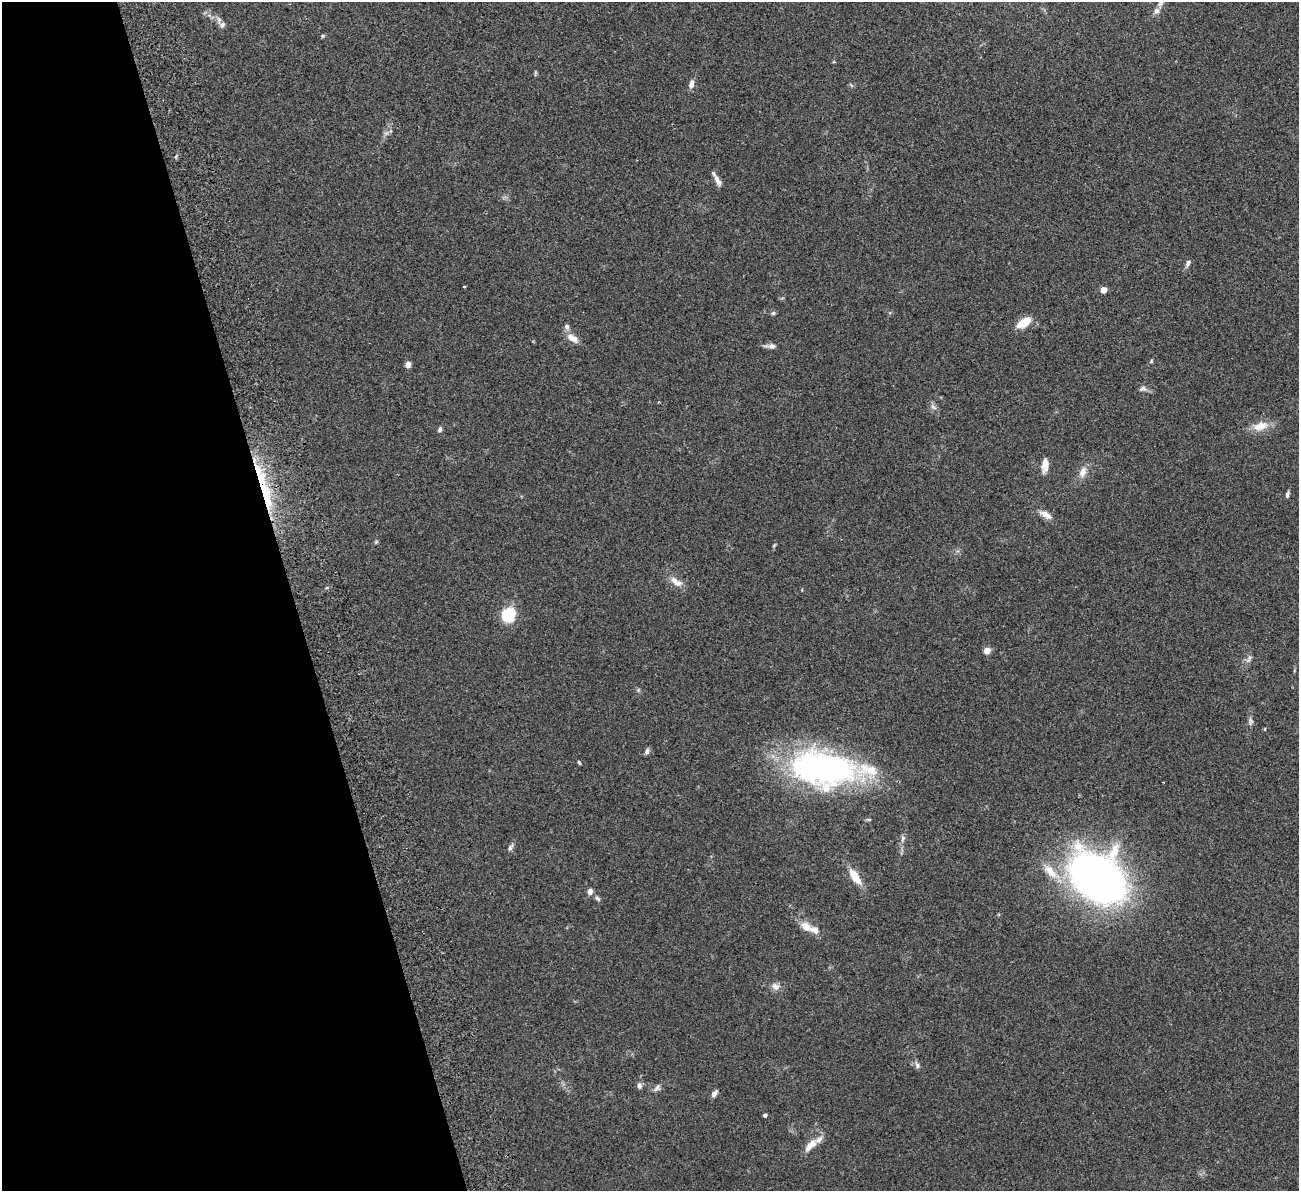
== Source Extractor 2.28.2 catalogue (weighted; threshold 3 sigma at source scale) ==
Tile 5 of 4 x 4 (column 1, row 2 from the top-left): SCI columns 57-1353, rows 2544-3732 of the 5300 x 5207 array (HDU 1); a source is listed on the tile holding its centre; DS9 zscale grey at full resolution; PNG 1301 x 1193 px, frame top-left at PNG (2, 2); no overlay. Shown black and unused: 22% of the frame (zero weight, under 2 of 3 exposures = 3% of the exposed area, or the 3 px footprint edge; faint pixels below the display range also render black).
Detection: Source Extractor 2.28.2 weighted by HDU 2 'WHT'; one run over the whole footprint, this tile lists its part. Background 0.0951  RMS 0.0086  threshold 0.0389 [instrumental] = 3 sigma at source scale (4.5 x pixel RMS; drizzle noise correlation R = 1.50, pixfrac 1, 0.05/0.05 arcsec/px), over >= 5 px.
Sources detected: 56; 1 too faint to see at this stretch — not listed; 5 inside a brighter listed object's ellipse — not listed separately; the other 50 listed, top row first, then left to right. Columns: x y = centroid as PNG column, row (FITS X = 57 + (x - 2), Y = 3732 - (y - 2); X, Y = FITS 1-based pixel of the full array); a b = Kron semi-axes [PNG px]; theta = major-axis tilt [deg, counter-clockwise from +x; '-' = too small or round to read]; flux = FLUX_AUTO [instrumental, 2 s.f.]
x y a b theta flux
1161 2 14 6 63 4.3
222 25 9 8 - 3.1
323 36 5 4 - 1
691 84 10 6 75 4.4
717 180 15 6 -61 4.7
1188 263 9 5 60 2.7
464 286 3 2 - 0.6
1103 290 4 4 - 12
773 313 6 5 - 1.6
1024 322 11 6 31 25
567 327 8 7 - 2.6
572 338 16 8 -29 7.7
772 346 10 8 1 3.2
1151 361 5 4 - 1.1
408 364 6 5 - 4.4
1143 389 10 7 11 2.8
933 407 10 4 -44 2.5
1260 426 23 11 15 11
440 429 7 5 66 1.9
1045 465 18 8 85 6.6
1083 472 16 9 69 6.5
261 483 61 17 -67 65
1287 494 7 5 77 1.9
1045 515 18 7 -30 6.6
376 542 6 4 19 1
774 545 6 3 45 0.91
676 582 20 9 -34 7.5
508 615 13 11 66 35
987 650 4 4 - 12
1249 659 13 4 53 2.7
1250 721 11 6 86 2.7
647 751 7 5 59 2.7
579 762 5 3 - 1
823 769 75 39 -8 240
1163 782 2 2 - 0.66
903 838 7 5 47 2.1
510 847 9 6 59 2.3
1050 871 25 11 -47 17
855 876 24 9 -55 13
1097 878 47 34 -39 540
590 891 6 5 - 4.7
598 898 8 5 -40 2
806 927 14 9 -37 9.3
775 986 11 9 -24 4.6
917 1065 9 5 -70 2.4
639 1085 6 5 - 3.6
657 1088 12 6 48 3.1
714 1094 9 5 52 3
765 1115 4 3 - 2.2
810 1145 17 8 48 9
Overlapping masked pixels (flux is a lower limit): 1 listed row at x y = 261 483
Isophote crosses this tile's border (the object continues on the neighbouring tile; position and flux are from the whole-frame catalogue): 1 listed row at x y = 1161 2